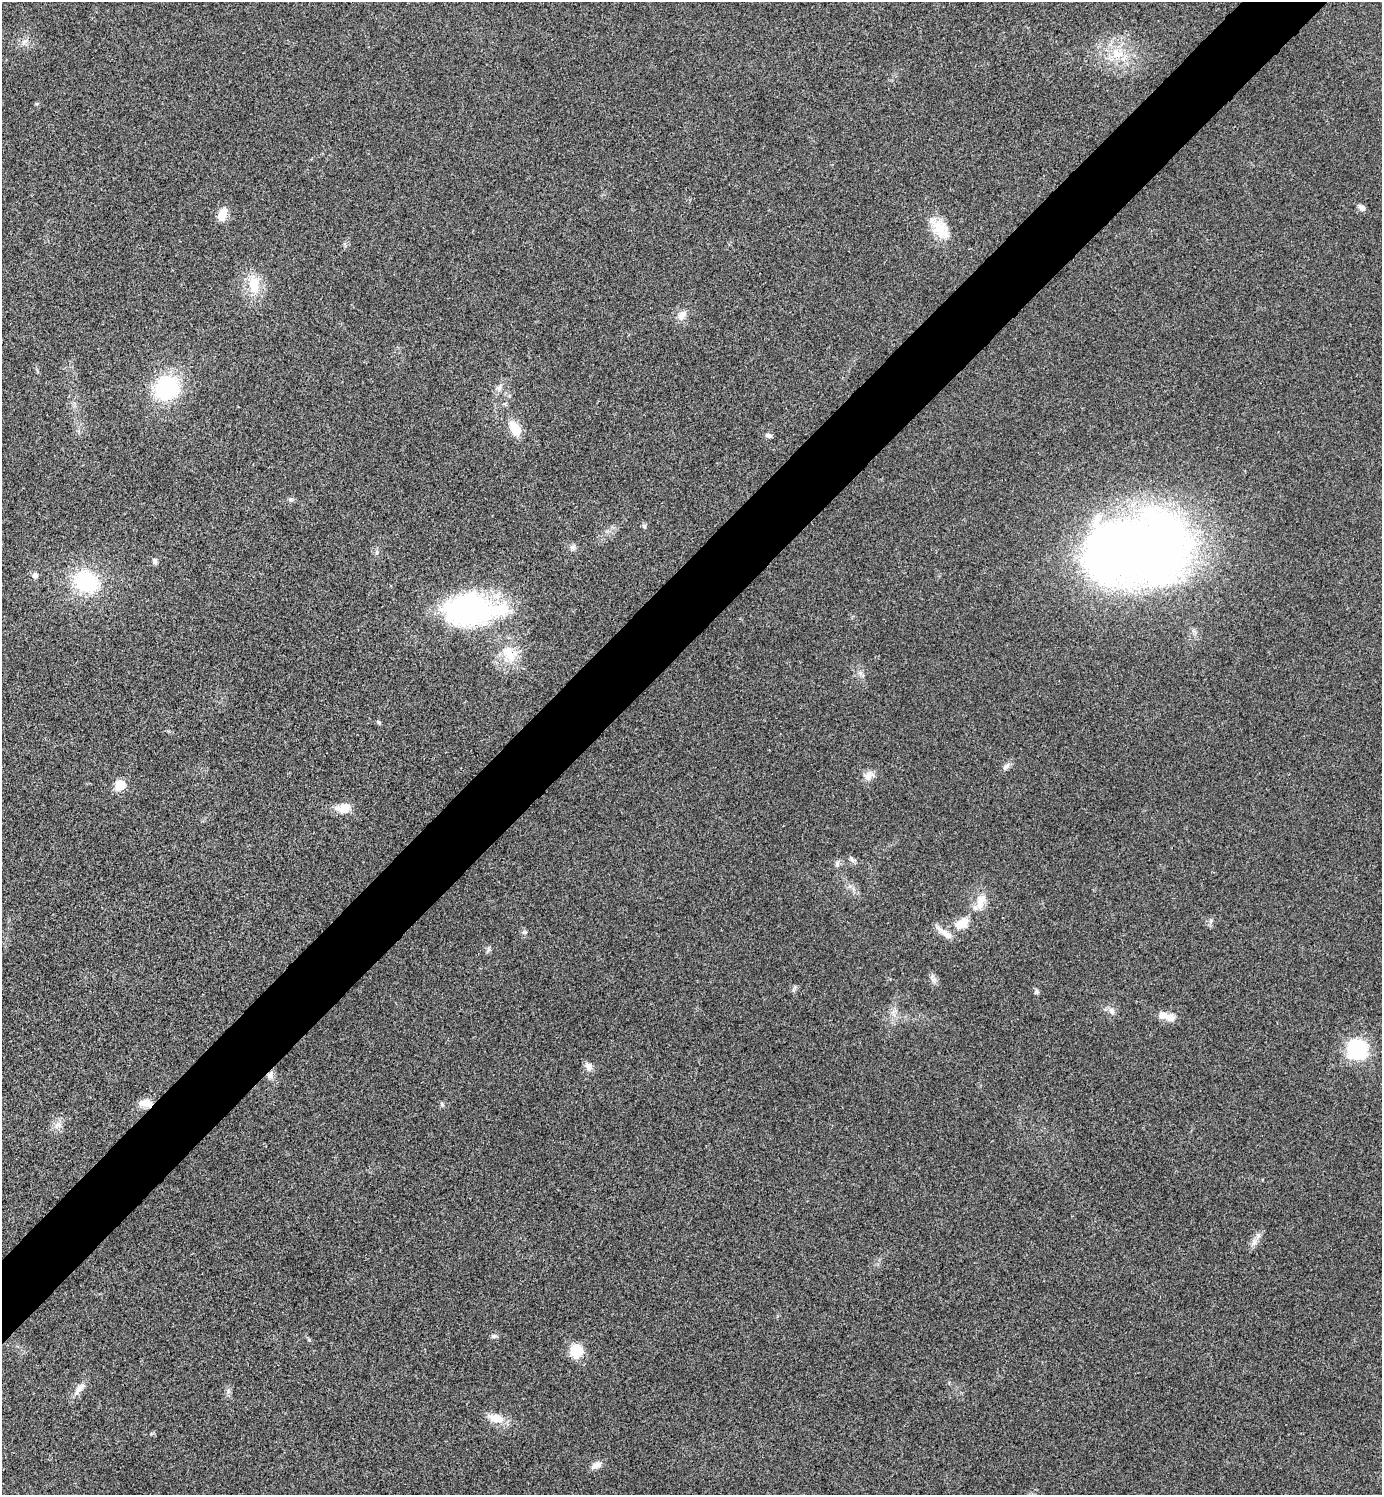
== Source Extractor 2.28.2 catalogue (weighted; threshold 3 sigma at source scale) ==
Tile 10 of 4 x 4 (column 2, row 3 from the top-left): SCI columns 1681-3060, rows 1497-2989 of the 5980 x 5981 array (HDU 1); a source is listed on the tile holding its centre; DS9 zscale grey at full resolution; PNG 1384 x 1497 px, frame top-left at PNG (2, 2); no overlay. Shown black and unused: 5% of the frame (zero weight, under 3 of 4 exposures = <1% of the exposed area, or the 3 px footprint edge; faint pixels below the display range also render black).
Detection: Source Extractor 2.28.2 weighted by HDU 2 'WHT'; one run over the whole footprint, this tile lists its part. Background 0.0285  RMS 0.0054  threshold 0.0241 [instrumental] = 3 sigma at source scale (4.5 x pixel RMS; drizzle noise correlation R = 1.50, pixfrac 1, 0.05/0.05 arcsec/px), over >= 5 px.
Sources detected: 54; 1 inside a brighter object's white glare — not listed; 3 inside a brighter listed object's ellipse — not listed separately; the other 50 listed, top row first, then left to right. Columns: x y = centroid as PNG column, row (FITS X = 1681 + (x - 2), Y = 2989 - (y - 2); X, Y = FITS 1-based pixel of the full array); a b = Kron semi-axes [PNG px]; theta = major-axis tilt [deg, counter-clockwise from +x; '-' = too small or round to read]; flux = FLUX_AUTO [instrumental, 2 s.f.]
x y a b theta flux
25 41 11 5 45 2
1117 53 20 15 -20 13
1361 207 9 7 -45 2.2
222 214 15 9 72 7.6
941 229 30 18 -55 14
254 285 25 14 -87 14
682 315 13 9 51 4.3
166 388 24 20 32 50
499 388 11 7 59 2.7
515 428 21 12 -59 9.7
768 435 9 5 -15 1.5
291 499 7 4 -1 1
644 526 6 5 - 0.94
572 547 9 7 -58 1.8
1140 551 104 70 17 480
155 561 8 6 -71 1.6
35 575 8 7 - 1.9
86 582 25 21 -28 41
471 609 66 33 1 110
509 656 20 16 -17 12
379 722 6 5 - 0.8
1006 766 12 7 47 2.2
869 776 16 10 48 4.2
120 785 6 6 - 20
343 808 20 12 7 7.4
852 859 12 5 -43 1.6
837 863 9 6 79 1.6
981 900 19 12 61 8
1211 921 7 5 50 1.3
962 923 22 13 26 9.2
524 932 8 5 -15 1.2
488 949 7 4 90 1.1
934 980 11 8 -57 2.4
1036 992 7 6 - 1.2
1111 1011 10 7 -49 2.6
1163 1015 12 9 -11 4.4
1357 1049 16 16 - 47
588 1066 11 8 -49 3.4
270 1075 12 8 60 2.6
145 1103 16 9 5 5.6
442 1104 7 5 -63 1
58 1125 11 9 -8 3.5
1253 1242 12 7 64 3.1
494 1336 8 5 0 1.3
309 1340 6 5 - 0.72
576 1351 16 16 - 11
79 1389 22 8 50 4.6
228 1391 7 4 -72 1.2
496 1418 22 12 -16 8.4
596 1465 15 8 15 3.2
Overlapping masked pixels (flux is a lower limit): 1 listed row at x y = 270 1075